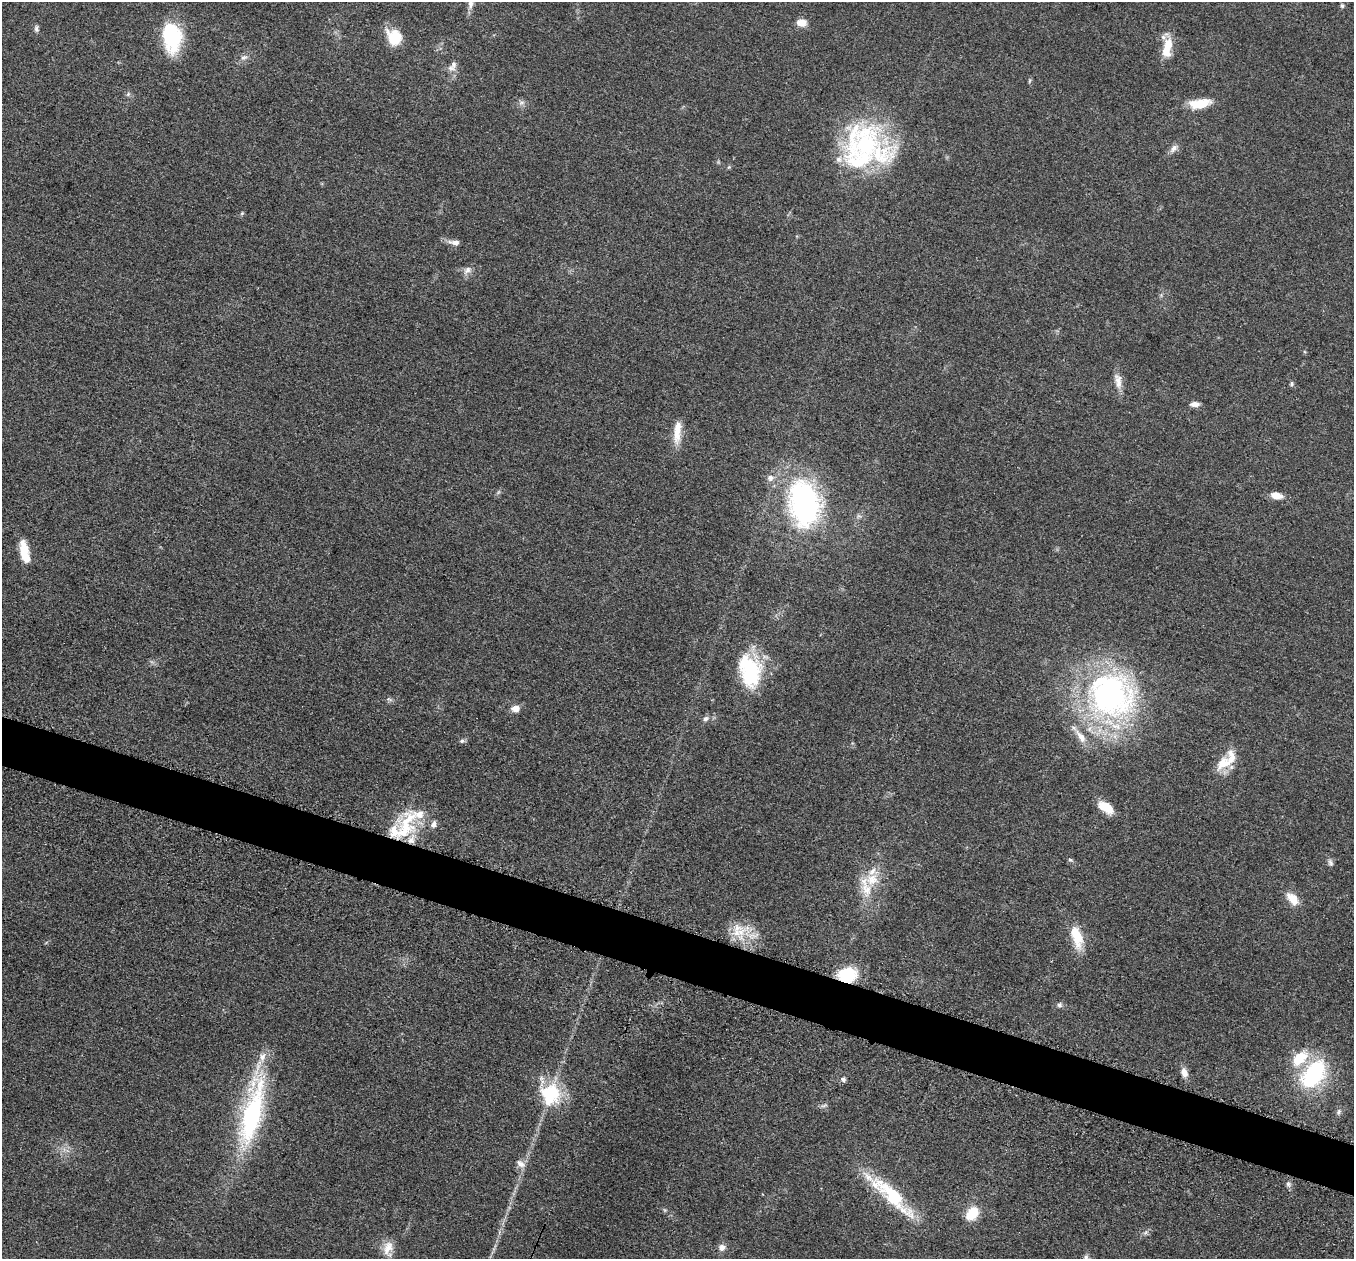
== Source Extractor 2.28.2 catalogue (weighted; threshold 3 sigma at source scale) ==
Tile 6 of 4 x 4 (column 2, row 2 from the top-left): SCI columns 1385-2736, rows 2711-3967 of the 5457 x 5503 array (HDU 1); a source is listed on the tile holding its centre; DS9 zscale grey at full resolution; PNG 1356 x 1261 px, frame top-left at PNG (2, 2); no overlay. Shown black and unused: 4% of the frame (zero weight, under 3 of 5 exposures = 4% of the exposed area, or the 3 px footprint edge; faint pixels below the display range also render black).
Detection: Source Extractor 2.28.2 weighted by HDU 2 'WHT'; one run over the whole footprint, this tile lists its part. Background 0.054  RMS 0.006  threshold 0.0268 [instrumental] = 3 sigma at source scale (4.5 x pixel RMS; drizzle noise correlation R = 1.50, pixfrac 1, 0.05/0.05 arcsec/px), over >= 5 px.
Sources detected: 75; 2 inside a brighter object's white glare — not listed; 12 inside a brighter listed object's ellipse — not listed separately; the other 61 listed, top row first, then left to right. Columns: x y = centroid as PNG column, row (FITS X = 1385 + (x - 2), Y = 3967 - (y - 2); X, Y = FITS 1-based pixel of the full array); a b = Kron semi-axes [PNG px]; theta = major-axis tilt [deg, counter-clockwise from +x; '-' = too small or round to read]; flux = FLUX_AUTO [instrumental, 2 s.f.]
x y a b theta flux
470 4 14 7 82 3
1342 6 6 5 - 0.98
801 23 13 9 -4 5.1
36 29 9 5 -83 1.7
171 35 40 17 89 39
394 37 20 16 -55 15
1168 44 20 11 -88 11
244 57 10 7 25 2.6
453 64 14 8 -86 3.7
1029 81 6 4 71 0.83
128 94 7 5 46 1.2
521 102 9 7 -20 2.1
1200 103 26 11 9 13
866 144 56 50 -49 97
1174 148 12 8 49 3.1
729 167 6 4 45 0.75
242 213 6 4 45 0.81
454 242 15 6 -7 3.6
467 270 13 7 49 3.2
1118 381 23 9 -81 5.9
1291 384 7 5 89 1.1
1195 404 10 6 1 3.4
677 432 32 9 84 10
770 478 10 9 - 3.3
498 492 7 4 71 1
1276 495 16 8 -11 5.8
804 503 43 28 -80 160
24 549 17 9 -82 12
750 671 40 25 -80 43
1110 695 55 52 -15 190
389 699 10 5 -21 1.5
515 708 11 8 2 4.1
706 719 8 7 - 2
462 741 7 5 42 1.3
1224 763 25 15 39 12
1105 807 17 9 -35 13
434 824 10 6 75 2.5
405 827 46 25 73 35
1070 860 6 5 - 1
1330 863 10 6 -72 1.9
872 880 21 19 34 16
1293 899 19 11 -47 8.9
739 932 40 15 20 15
1077 937 31 13 -74 15
847 975 20 15 9 24
1059 1005 7 6 - 1.7
1184 1072 13 8 -74 4.5
1313 1074 35 23 53 57
843 1079 6 5 - 1.6
550 1094 31 27 -71 32
824 1105 10 4 19 1.4
1339 1112 10 6 60 1.8
252 1113 76 19 78 110
521 1164 11 8 -31 3.9
1288 1184 8 6 -74 1.7
890 1194 76 16 -42 43
972 1213 13 9 51 17
1145 1233 6 5 - 1.4
722 1247 9 9 - 3.1
388 1248 21 13 85 7.7
1086 1257 8 6 -88 1.7
Overlapping masked pixels (flux is a lower limit): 2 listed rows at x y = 405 827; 847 975
Isophote crosses this tile's border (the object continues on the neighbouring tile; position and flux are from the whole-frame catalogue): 2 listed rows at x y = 470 4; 1086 1257